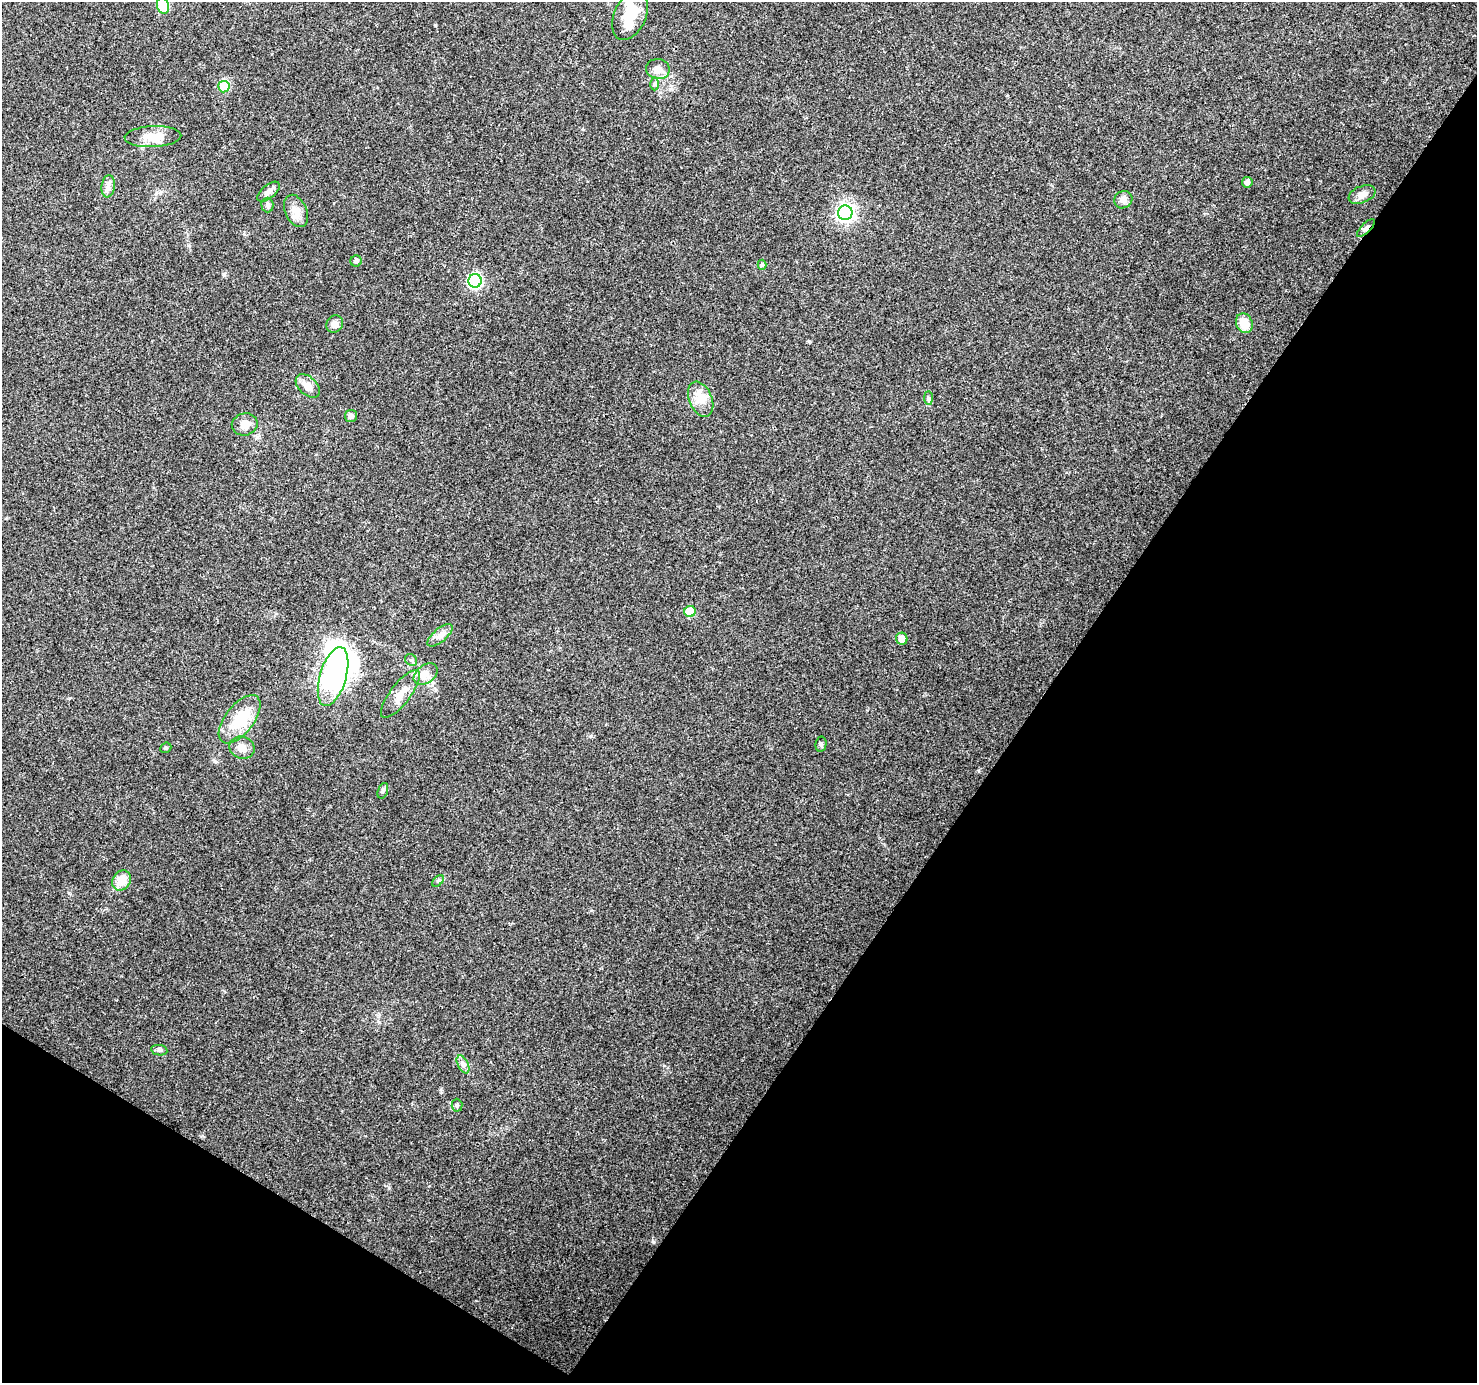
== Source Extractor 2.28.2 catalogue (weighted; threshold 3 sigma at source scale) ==
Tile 15 of 4 x 4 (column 3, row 4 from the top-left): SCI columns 2950-4424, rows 190-1570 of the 5905 x 5969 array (HDU 1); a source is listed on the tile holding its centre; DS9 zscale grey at full resolution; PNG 1479 x 1385 px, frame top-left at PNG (2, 2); each listed source drawn as its Kron ellipse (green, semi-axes under 4 px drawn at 4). Shown black and unused: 34% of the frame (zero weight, under 3 of 4 exposures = <1% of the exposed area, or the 3 px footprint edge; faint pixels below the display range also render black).
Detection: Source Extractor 2.28.2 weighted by HDU 2 'WHT'; one run over the whole footprint, this tile lists its part. Background 0.0422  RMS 0.0038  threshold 0.0172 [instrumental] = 3 sigma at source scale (4.5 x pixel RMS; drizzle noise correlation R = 1.50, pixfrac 1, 0.0396/0.0396 arcsec/px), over >= 5 px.
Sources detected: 44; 2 inside a brighter object's white glare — neither listed nor drawn; the other 42 listed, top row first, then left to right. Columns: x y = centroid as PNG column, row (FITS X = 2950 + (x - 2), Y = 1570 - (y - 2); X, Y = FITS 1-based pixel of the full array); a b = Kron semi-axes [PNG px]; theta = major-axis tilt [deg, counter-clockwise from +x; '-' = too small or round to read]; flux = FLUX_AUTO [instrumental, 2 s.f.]
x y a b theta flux
163 6 8 6 -75 19
630 16 26 16 66 12
658 69 12 10 -10 3.3
655 84 6 4 -89 0.64
224 87 6 5 - 13
153 137 28 10 3 6.4
1247 182 5 5 - 1.4
108 186 11 6 83 1.8
269 192 13 6 39 1.8
1362 194 14 8 22 2.6
1123 200 9 8 - 2.3
267 205 7 6 - 1
296 211 17 11 -66 3.6
845 213 7 7 - 130
1366 228 11 4 45 1.3
356 261 5 5 - 1.2
762 265 5 4 - 0.6
475 281 7 6 - 54
1244 323 10 8 -71 5.6
335 324 9 8 - 2.1
308 386 14 9 -44 4
929 398 7 4 -89 0.75
701 399 18 11 -67 4.9
351 416 6 6 - 1.3
245 424 13 11 18 3.6
690 611 5 5 - 9.7
440 635 15 6 41 2.3
902 639 6 5 - 3.3
411 660 6 5 - 0.69
426 674 13 9 36 2.9
333 677 30 13 74 240
400 694 29 10 52 5.8
240 719 28 14 52 13
821 744 7 5 80 0.61
166 748 6 5 - 0.51
242 748 13 11 -21 3.2
383 791 8 5 71 0.81
122 880 10 9 - 6.6
438 881 7 4 45 0.71
159 1050 8 5 -10 0.84
463 1064 10 5 -63 1.3
457 1105 6 5 - 0.71
Overlapping masked pixels (flux is a lower limit): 1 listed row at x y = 1366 228
Isophote crosses this tile's border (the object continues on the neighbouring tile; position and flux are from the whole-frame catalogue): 1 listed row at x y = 163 6
Unlisted compact peaks at least as high as the median listed source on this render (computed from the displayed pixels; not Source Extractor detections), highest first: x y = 435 25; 224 275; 389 1188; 69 893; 809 341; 591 736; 441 1089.